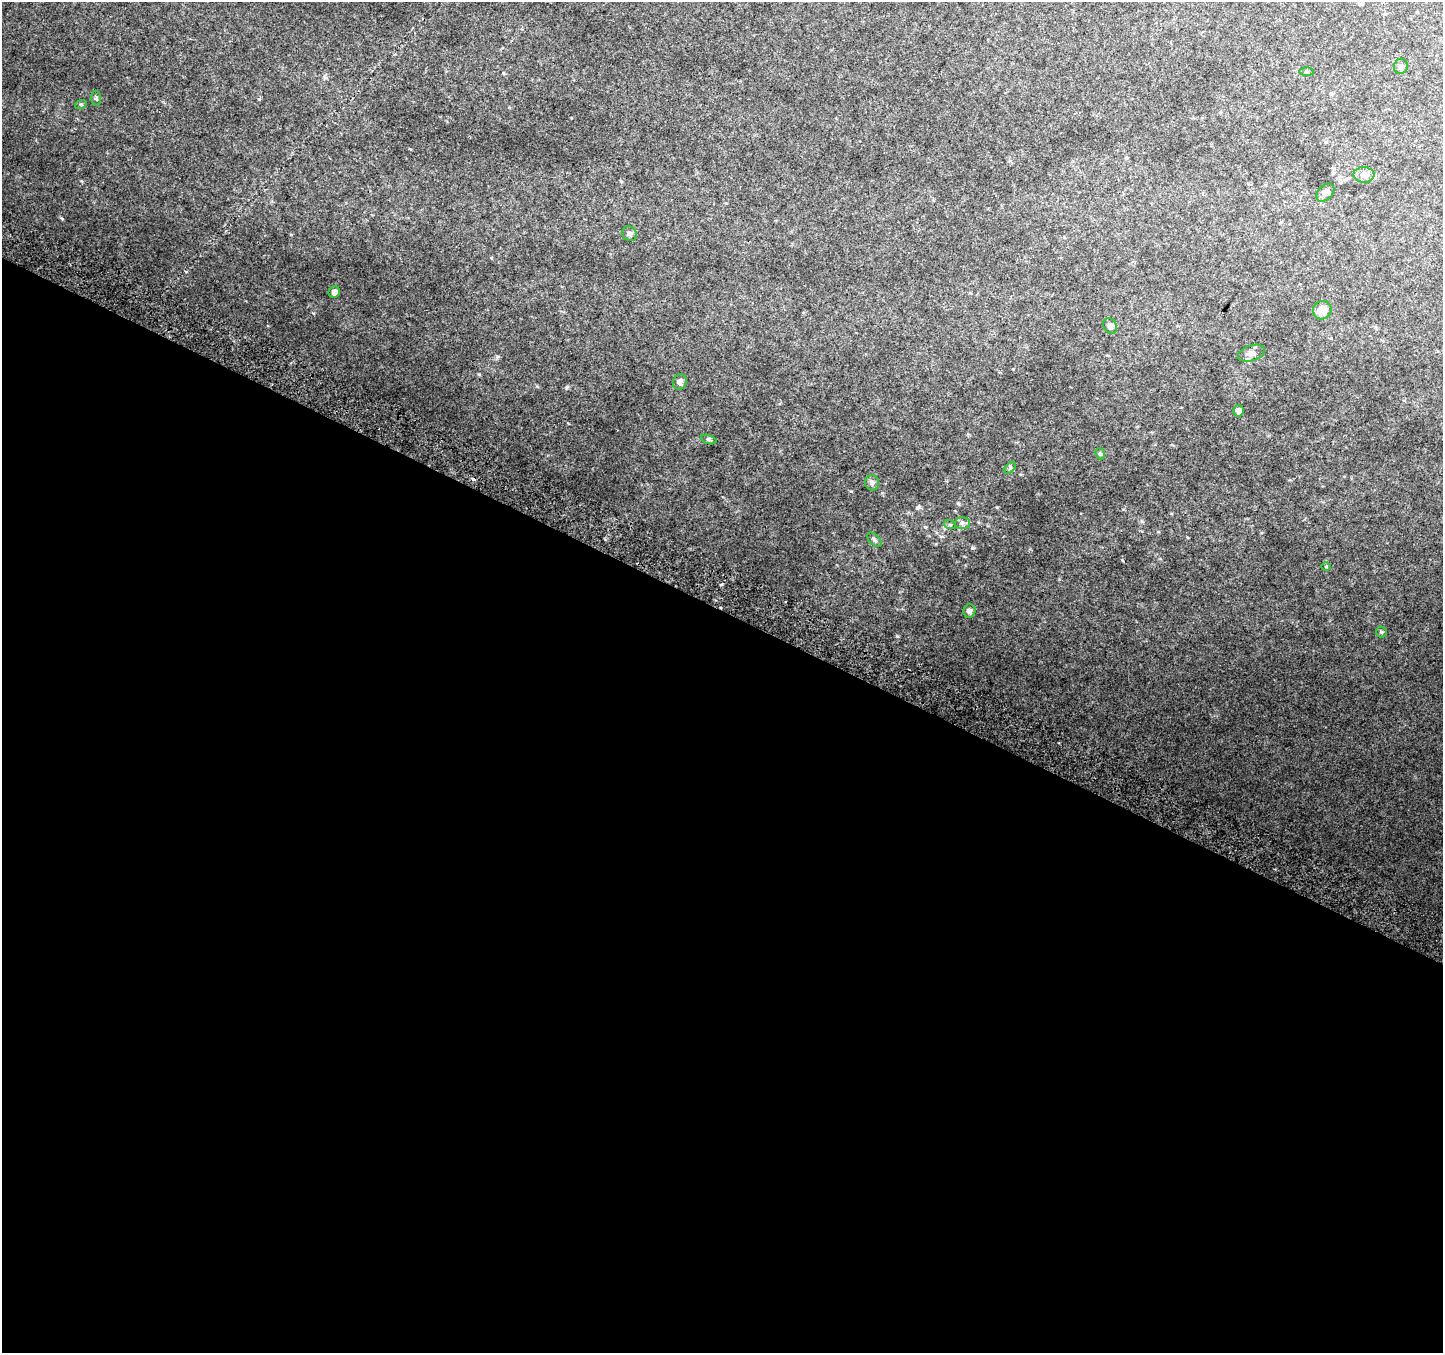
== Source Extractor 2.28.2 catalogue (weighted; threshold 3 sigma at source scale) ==
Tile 14 of 4 x 4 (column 2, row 4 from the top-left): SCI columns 1473-2913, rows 304-1654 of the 5818 x 5945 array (HDU 1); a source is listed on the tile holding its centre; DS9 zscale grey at full resolution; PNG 1445 x 1355 px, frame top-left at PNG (2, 2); each listed source drawn as its Kron ellipse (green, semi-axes under 4 px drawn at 4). Shown black and unused: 55% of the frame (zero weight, under 2 of 3 exposures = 2% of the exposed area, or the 3 px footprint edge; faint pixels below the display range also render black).
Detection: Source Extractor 2.28.2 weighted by HDU 2 'WHT'; one run over the whole footprint, this tile lists its part. Background 0.085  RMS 0.013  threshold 0.0563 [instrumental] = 3 sigma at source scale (4.5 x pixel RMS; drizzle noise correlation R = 1.50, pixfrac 1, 0.0396/0.0396 arcsec/px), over >= 5 px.
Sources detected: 24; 1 cosmic-ray / hot-pixel residue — neither listed nor drawn; the other 23 listed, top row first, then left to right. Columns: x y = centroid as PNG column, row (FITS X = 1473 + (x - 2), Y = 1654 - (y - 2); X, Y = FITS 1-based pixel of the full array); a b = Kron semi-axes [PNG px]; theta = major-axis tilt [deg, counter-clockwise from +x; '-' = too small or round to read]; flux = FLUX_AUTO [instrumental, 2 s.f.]
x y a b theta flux
1401 66 7 7 - 2.9
1307 71 7 3 0 1.5
96 98 7 5 -87 2.1
81 104 6 3 18 1.3
1364 175 10 7 -3 6.1
1325 193 10 7 44 5.1
629 234 8 7 - 3
334 292 6 5 - 4
1322 310 9 9 - 15
1110 326 8 6 -55 3.7
1251 353 14 8 18 6.5
680 382 8 6 61 4
1238 411 5 5 - 4.5
709 439 8 3 -19 1.7
1100 454 6 4 -67 1.9
1010 468 7 4 46 1.8
872 483 8 7 - 4.2
962 523 7 6 - 3.3
950 525 6 4 -18 1.5
874 540 9 5 -45 2.4
1326 567 5 3 - 1
969 611 7 6 - 3.6
1381 632 5 5 - 1.7
Unlisted compact peaks at least as high as the median listed source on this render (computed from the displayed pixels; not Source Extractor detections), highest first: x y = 897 636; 722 584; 62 219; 567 387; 917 508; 972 548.